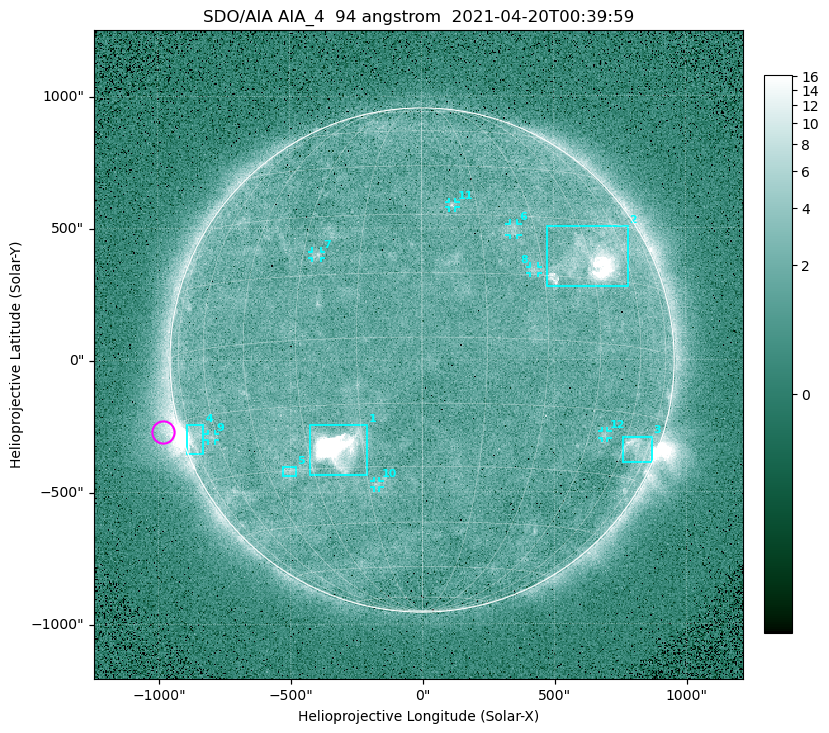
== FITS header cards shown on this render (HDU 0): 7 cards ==
TELESCOP= 'SDO/AIA '
INSTRUME= 'AIA_4   '
WAVELNTH=                   94
WAVEUNIT= 'angstrom'
DATE-OBS= '2021-04-20T00:39:59.12'
CTYPE1  = 'HPLN-TAN'
CTYPE2  = 'HPLT-TAN'

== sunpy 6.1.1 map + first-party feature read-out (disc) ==
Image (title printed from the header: SDO/AIA AIA_4  94 angstrom  2021-04-20T00:39:59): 512 x 512 px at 4.8 arcsec/px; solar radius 955 arcsec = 199 px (full disc in frame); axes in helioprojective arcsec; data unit not stated in the header (colour bar unlabelled)
Orientation: roll -0.137 deg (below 1 deg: not rotated)
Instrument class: DISC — disc imager (sunpy class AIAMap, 94 A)
Bright regions (active regions / flare kernels): reference = the median radial profile (limb darkening/brightening removed); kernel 5 px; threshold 5 sigma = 2.38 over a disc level ~1.71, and >= 1.15x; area >= 9 px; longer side >= 5 px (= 24 arcsec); searched inside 0.97 R_sun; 12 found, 12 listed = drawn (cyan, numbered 1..; 7 of them under ~33 arcsec drawn as corner ticks so the feature stays visible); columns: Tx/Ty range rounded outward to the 10 arcsec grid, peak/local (2 s.f.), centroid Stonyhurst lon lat
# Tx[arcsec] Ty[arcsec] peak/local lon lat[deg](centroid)
1 -430..-210 -440..-240 303 -22 -25
2 470..780 280..510 28 +46 +20
3 760..870 -390..-290 4.9 +67 -22
4 -900..-830 -360..-240 7.3 -73 -20
5 -530..-480 -440..-400 2.8 -37 -30
6 330..370 470..520 2.9 +24 +26
7 -420..-380 390..410 3.2 -26 +20
8 410..440 330..360 2.9 +28 +16
9 -810..-780 -300..-280 2.6 -63 -20
10 -180..-160 -480..-450 2.8 -13 -34
11 100..130 580..600 3 +8 +33
12 680..700 -300..-270 2.8 +50 -21
Off-limb structures (1.02-1.3 R_sun): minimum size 50 px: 7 found; the strongest spans PA ~90..115 deg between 1.02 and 1.21 R_sun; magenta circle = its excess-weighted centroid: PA ~105 deg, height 1.07 R_sun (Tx ~-980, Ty ~-270 arcsec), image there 4.5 x the reference